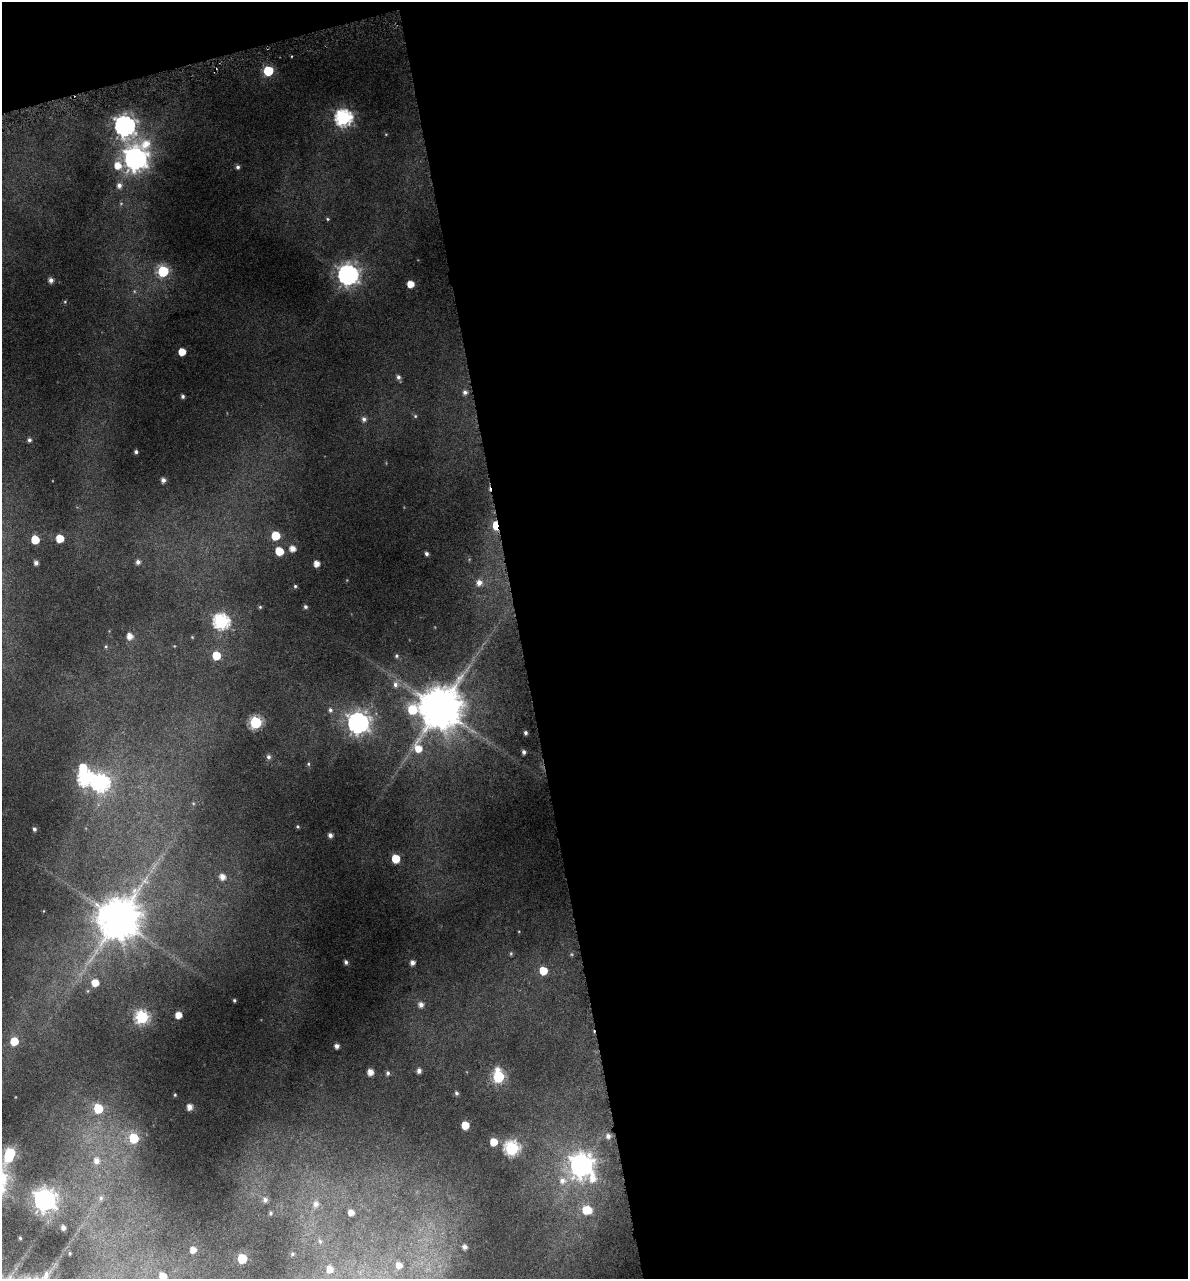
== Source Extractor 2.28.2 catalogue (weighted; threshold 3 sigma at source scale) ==
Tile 4 of 4 x 4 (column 4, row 1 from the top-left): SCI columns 3660-4845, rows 3836-5112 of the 4896 x 5150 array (HDU 1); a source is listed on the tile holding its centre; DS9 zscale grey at full resolution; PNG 1190 x 1281 px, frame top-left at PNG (2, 2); no overlay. Shown black and unused: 58% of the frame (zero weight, under 4 of 8 exposures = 2% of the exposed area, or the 3 px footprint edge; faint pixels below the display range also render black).
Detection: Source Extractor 2.28.2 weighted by HDU 2 'WHT'; one run over the whole footprint, this tile lists its part. Background -0.0182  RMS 0.0096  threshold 0.0393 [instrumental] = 3 sigma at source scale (4.09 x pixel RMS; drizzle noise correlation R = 1.36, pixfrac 0.8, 0.0396/0.0396 arcsec/px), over >= 5 px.
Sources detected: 103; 2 inside a brighter object's white glare — not listed; the other 101 listed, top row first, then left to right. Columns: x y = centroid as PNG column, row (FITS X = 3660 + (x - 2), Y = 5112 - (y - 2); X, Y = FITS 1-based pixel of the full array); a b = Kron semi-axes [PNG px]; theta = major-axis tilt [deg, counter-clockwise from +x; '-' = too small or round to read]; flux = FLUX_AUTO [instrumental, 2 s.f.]
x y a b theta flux
268 71 6 6 - 42
343 118 7 7 - 200
125 126 8 8 - 440
135 159 10 8 62 600
118 165 8 8 - 10
238 167 5 5 - 1.8
119 185 6 6 - 3.3
327 219 5 3 - 0.74
163 271 6 6 - 69
348 275 7 7 - 400
51 280 5 4 - 3.1
410 284 5 5 - 9.3
182 352 5 5 - 11
398 377 6 5 - 2.3
465 392 6 5 - 2.3
183 396 4 4 - 1.5
415 416 5 3 - 0.77
364 419 6 5 - 2.5
29 440 4 4 - 1.7
136 452 4 4 - 1.7
163 480 5 5 - 2.9
495 525 8 4 -89 22
275 536 6 5 - 26
60 538 5 5 - 14
35 540 5 5 - 17
292 549 5 5 - 5.6
279 551 6 5 - 15
426 554 4 3 - 1.7
138 562 5 4 - 2.7
36 563 4 4 - 2.7
316 564 4 4 - 6.5
479 582 7 6 - 4.6
295 586 4 4 - 0.94
260 607 4 4 - 0.81
305 607 4 4 - 1.3
221 622 7 7 - 170
129 636 6 5 - 5.9
216 655 6 5 - 19
396 656 5 4 - 1.1
395 684 7 6 - 3.1
440 708 12 11 - 2900
412 709 8 7 - 32
330 710 5 5 - 1.6
256 722 6 6 - 93
358 723 8 7 - 470
525 733 3 3 - 1.6
418 748 13 8 -76 12
524 752 4 3 - 1.8
268 757 6 6 - 2
308 764 5 3 - 0.82
85 778 7 7 - 170
100 783 8 7 - 200
34 829 4 3 - 1.5
330 835 4 4 - 2.7
396 859 5 5 - 19
222 877 6 5 - 4.9
118 919 11 11 - 2500
346 962 4 3 - 1.8
412 963 5 4 - 3.6
543 971 5 5 - 16
95 983 6 5 - 9.5
234 1000 4 3 - 1
421 1005 6 5 - 3.7
178 1015 5 5 - 7.9
142 1017 6 6 - 110
14 1041 6 6 - 14
337 1046 4 4 - 2.9
419 1071 5 4 - 2.9
370 1072 5 5 - 6.3
388 1073 6 5 - 1.7
498 1076 7 6 - 73
456 1093 6 4 -19 1.5
189 1107 4 4 - 5.1
98 1108 6 6 - 30
465 1125 5 5 - 13
608 1136 5 5 - 2.7
134 1138 6 6 - 31
493 1142 5 5 - 12
512 1148 7 6 - 130
10 1153 6 5 - 28
96 1160 7 6 - 4.5
581 1165 10 8 -51 630
562 1181 8 8 - 4.7
101 1198 6 5 - 1.8
44 1200 8 7 - 510
265 1200 6 5 - 2.5
316 1204 7 6 - 4
587 1210 8 7 - 16
351 1212 5 5 - 5.2
271 1213 5 4 - 1.1
63 1227 4 4 - 2.9
20 1238 4 3 - 0.71
320 1241 6 5 - 1.7
465 1247 5 5 - 2.7
193 1250 5 5 - 5.3
69 1253 5 3 - 0.78
292 1254 5 4 - 1.2
242 1258 6 5 - 29
399 1265 7 6 - 6.2
330 1269 7 6 - 7.1
163 1276 6 5 - 11
Overlapping masked pixels (flux is a lower limit): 1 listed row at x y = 495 525
Isophote crosses this tile's border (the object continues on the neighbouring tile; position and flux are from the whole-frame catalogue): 1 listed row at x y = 163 1276